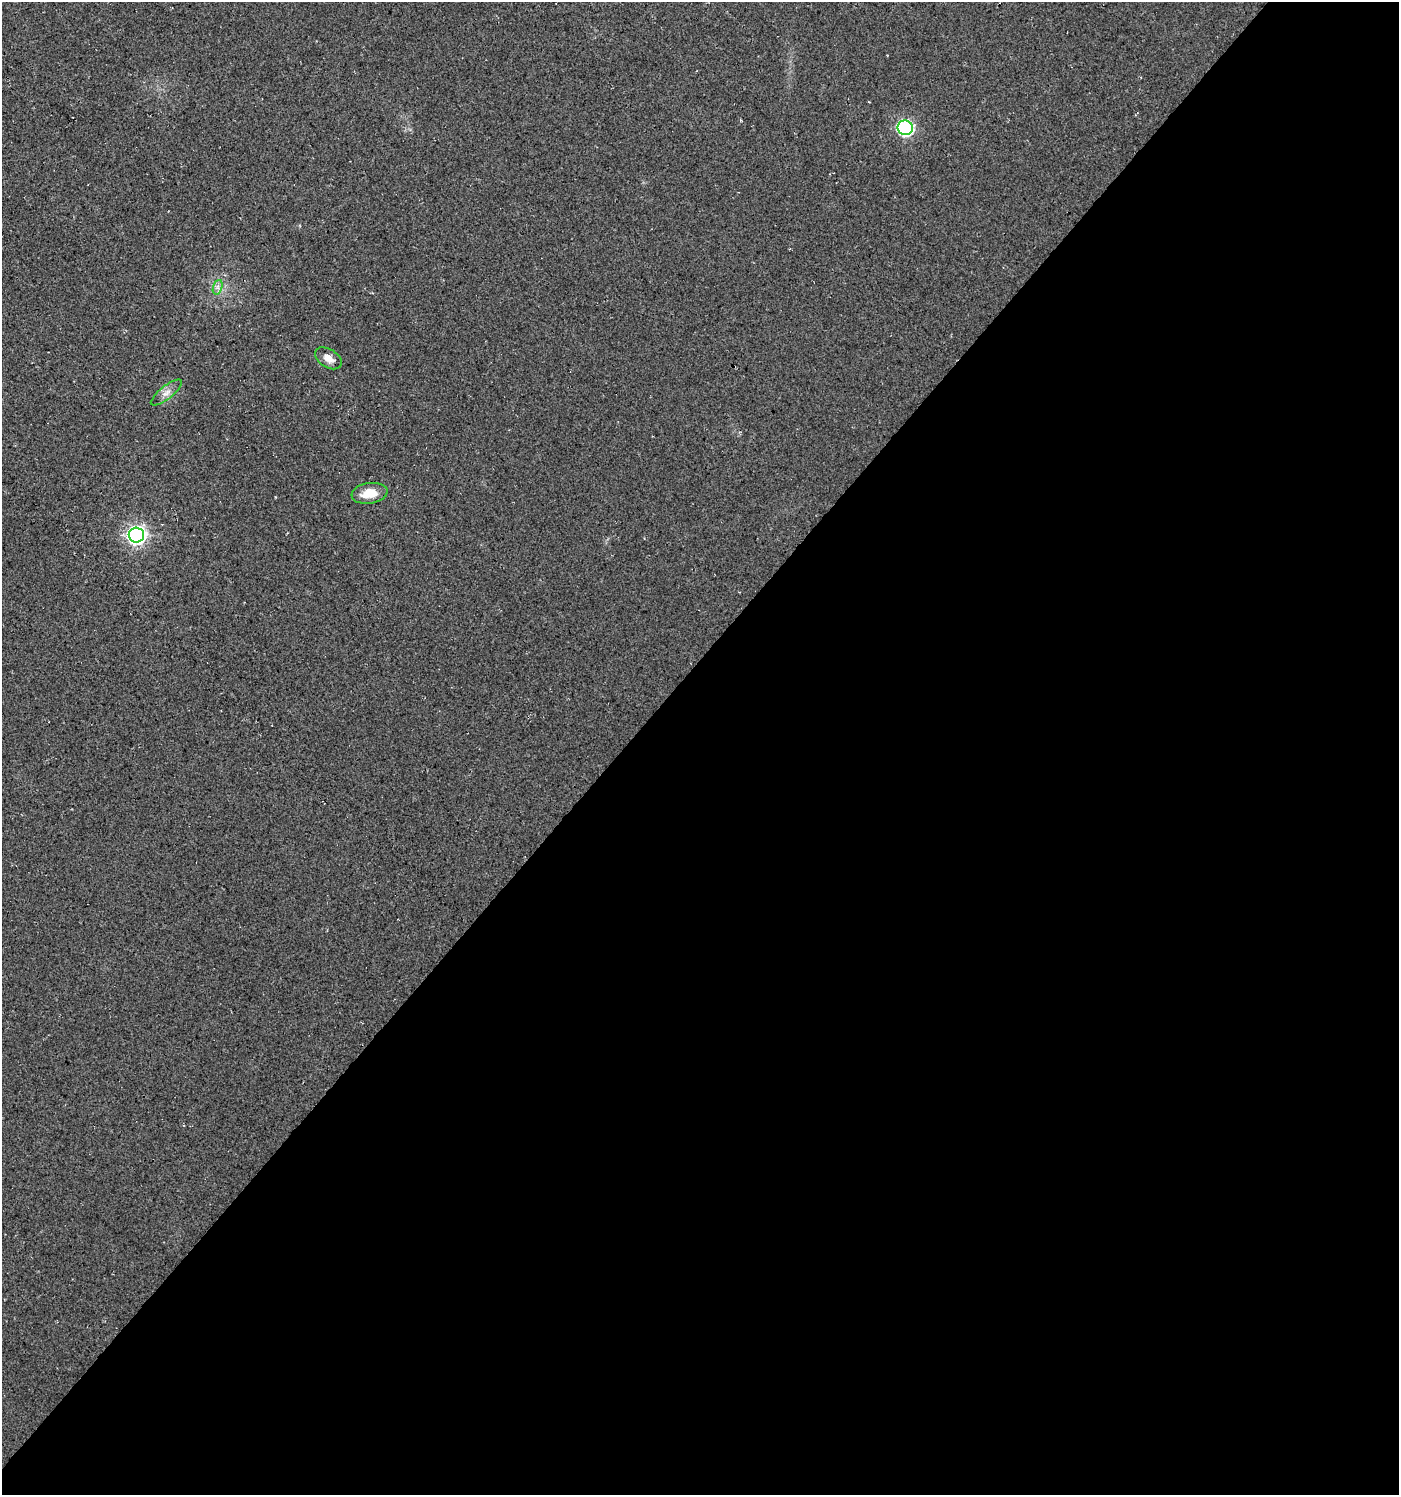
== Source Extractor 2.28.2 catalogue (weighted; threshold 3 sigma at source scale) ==
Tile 12 of 4 x 4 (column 4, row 3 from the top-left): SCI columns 4463-5859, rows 1535-3027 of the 6067 x 6059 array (HDU 1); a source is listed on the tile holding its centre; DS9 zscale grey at full resolution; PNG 1401 x 1497 px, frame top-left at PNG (2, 2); each listed source drawn as its Kron ellipse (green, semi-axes under 4 px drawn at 4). Shown black and unused: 55% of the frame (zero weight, under 3 of 4 exposures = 5% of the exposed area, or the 3 px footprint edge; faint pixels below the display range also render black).
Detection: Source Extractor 2.28.2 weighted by HDU 2 'WHT'; one run over the whole footprint, this tile lists its part. Background 0.03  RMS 0.0079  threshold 0.0358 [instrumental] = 3 sigma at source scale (4.5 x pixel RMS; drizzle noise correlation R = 1.50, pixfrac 1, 0.0396/0.0396 arcsec/px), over >= 5 px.
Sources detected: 6; all 6 listed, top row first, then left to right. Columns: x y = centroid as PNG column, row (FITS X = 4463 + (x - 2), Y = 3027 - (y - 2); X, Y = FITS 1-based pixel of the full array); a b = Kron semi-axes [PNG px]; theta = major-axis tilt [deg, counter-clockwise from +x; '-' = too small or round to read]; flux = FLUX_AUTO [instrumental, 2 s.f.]
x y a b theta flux
905 128 7 7 - 170
218 287 7 4 72 2.7
328 358 15 9 -32 7.3
166 393 19 6 38 5.4
369 493 18 10 9 15
136 535 8 7 - 330